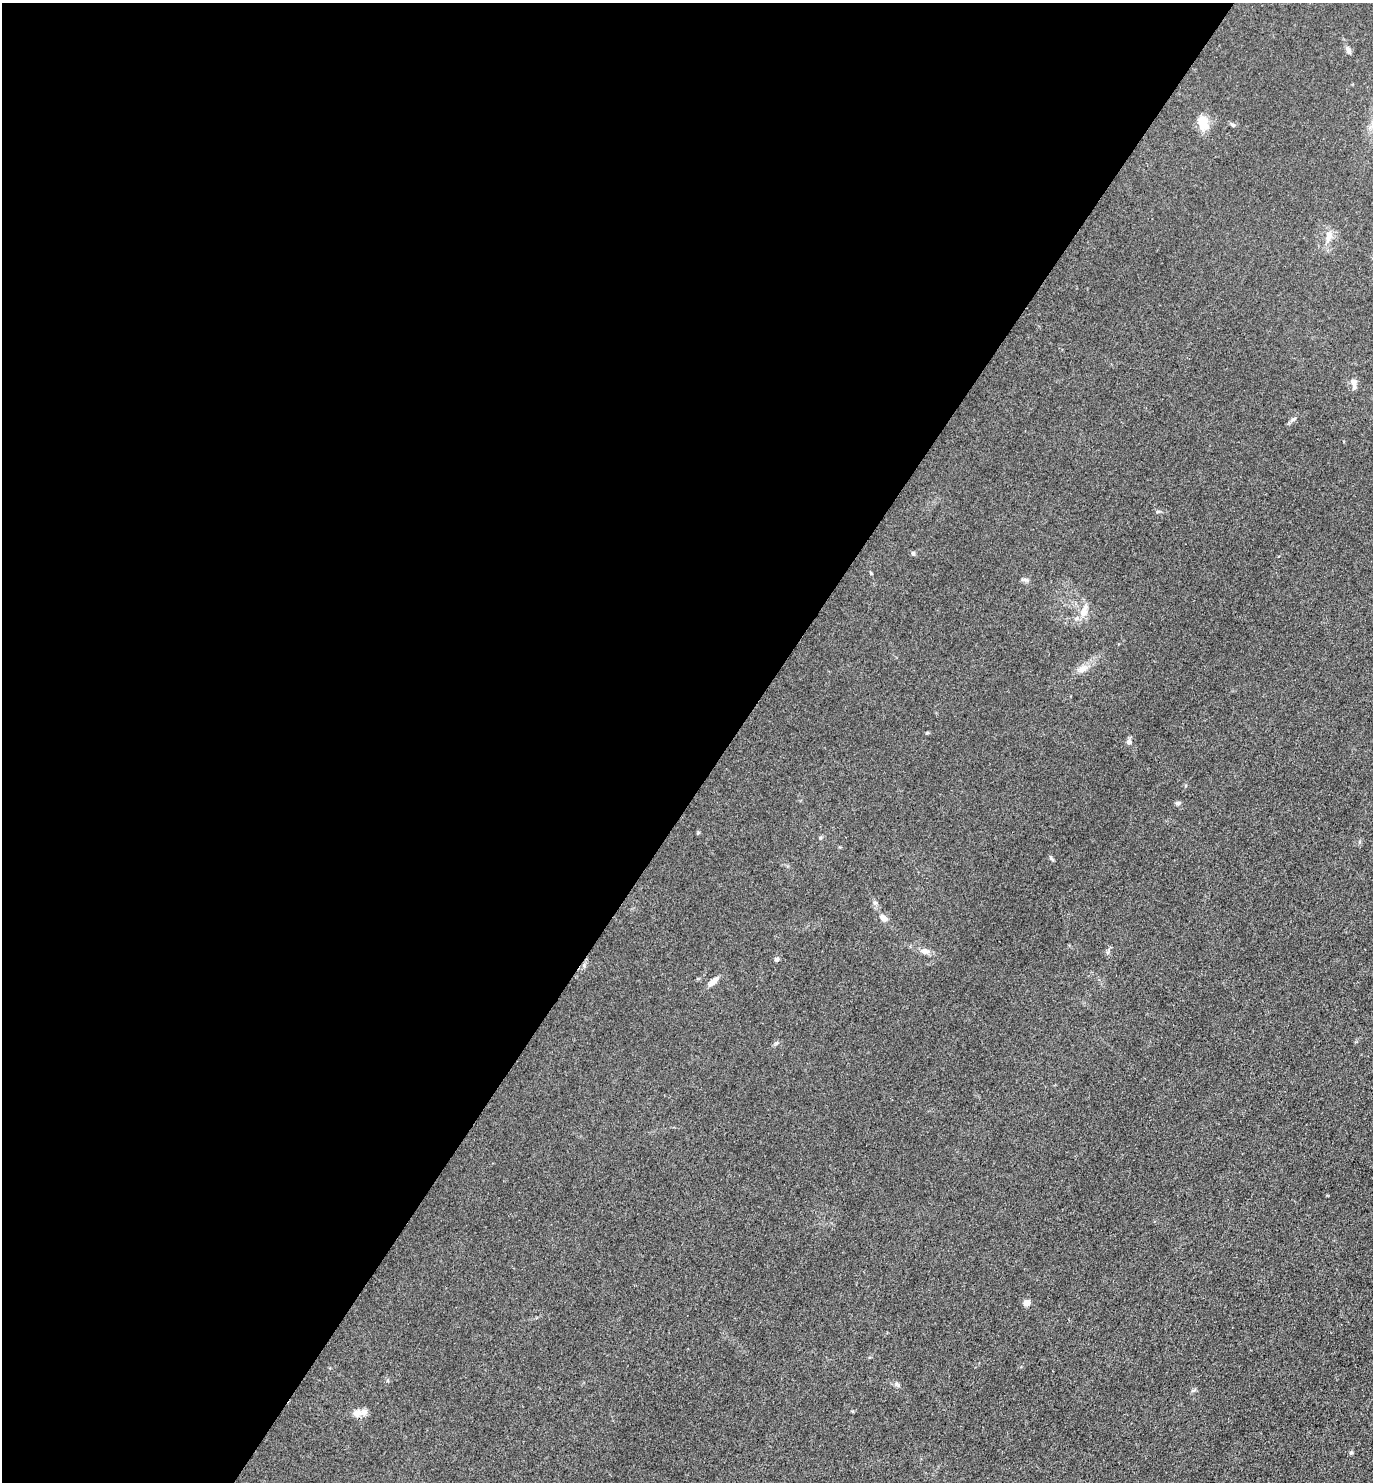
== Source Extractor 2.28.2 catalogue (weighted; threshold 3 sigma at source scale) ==
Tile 5 of 4 x 4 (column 1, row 2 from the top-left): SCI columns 297-1667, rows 2965-4444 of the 5932 x 5927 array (HDU 1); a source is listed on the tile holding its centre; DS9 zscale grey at full resolution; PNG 1375 x 1484 px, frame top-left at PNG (2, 3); no overlay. Shown black and unused: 53% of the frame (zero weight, under 3 of 4 exposures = <1% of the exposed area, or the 3 px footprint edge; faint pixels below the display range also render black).
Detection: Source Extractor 2.28.2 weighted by HDU 2 'WHT'; one run over the whole footprint, this tile lists its part. Background 0.0393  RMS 0.0049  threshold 0.0223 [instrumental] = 3 sigma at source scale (4.5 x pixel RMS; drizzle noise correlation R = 1.50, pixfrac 1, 0.05/0.05 arcsec/px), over >= 5 px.
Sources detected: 24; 1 inside a brighter listed object's ellipse — not listed separately; the other 23 listed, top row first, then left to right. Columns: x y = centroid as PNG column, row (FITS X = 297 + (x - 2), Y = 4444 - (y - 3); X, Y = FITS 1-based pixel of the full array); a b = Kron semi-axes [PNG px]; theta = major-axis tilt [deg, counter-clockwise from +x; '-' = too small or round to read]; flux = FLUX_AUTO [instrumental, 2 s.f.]
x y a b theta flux
1348 50 9 7 -77 1.6
1203 123 18 11 -72 7.7
1233 125 6 5 - 0.77
1329 236 16 8 75 4.2
1354 382 12 7 -83 3.1
1293 419 8 4 37 0.96
913 553 5 5 - 0.79
871 573 5 3 - 0.49
1026 580 9 5 -17 1.2
1084 612 15 11 63 4.8
1083 669 13 8 25 3.6
927 733 6 3 19 0.51
1129 742 7 6 - 1.5
1178 803 7 4 7 1.1
698 833 5 4 - 0.54
1051 858 7 4 -53 0.75
883 918 12 7 -44 2.5
925 951 13 8 -13 2.7
776 959 5 4 - 1.9
713 981 17 6 42 2.9
1026 1303 5 4 - 7.8
357 1413 12 10 11 3.5
1351 1453 6 4 66 0.74
Unlisted compact peaks at least as high as the median listed source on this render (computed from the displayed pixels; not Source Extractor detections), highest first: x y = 898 1385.